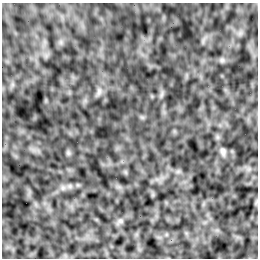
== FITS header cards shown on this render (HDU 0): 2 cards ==
NAXIS1  =                  256 /Number of positions along axis 1
NAXIS2  =                  256 /Number of positions along axis 2

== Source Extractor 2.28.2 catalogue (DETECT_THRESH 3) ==
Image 256 x 256 px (HDU 0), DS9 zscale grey, 1 PNG px = 1 image px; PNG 260 x 260 px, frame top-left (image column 1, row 256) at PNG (2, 3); no overlay
Background 1.23e-04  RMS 0.0021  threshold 0.00633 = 3 sigma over >= 5 px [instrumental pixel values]
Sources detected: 4; all 4 listed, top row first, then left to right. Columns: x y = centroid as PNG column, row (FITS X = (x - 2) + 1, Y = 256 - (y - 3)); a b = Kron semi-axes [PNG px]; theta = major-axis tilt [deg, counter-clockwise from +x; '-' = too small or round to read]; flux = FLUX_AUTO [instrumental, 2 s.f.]
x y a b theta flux
222 60 6 6 - 0.28
99 92 11 6 73 0.52
223 151 10 6 -70 0.45
120 221 7 6 - 0.34